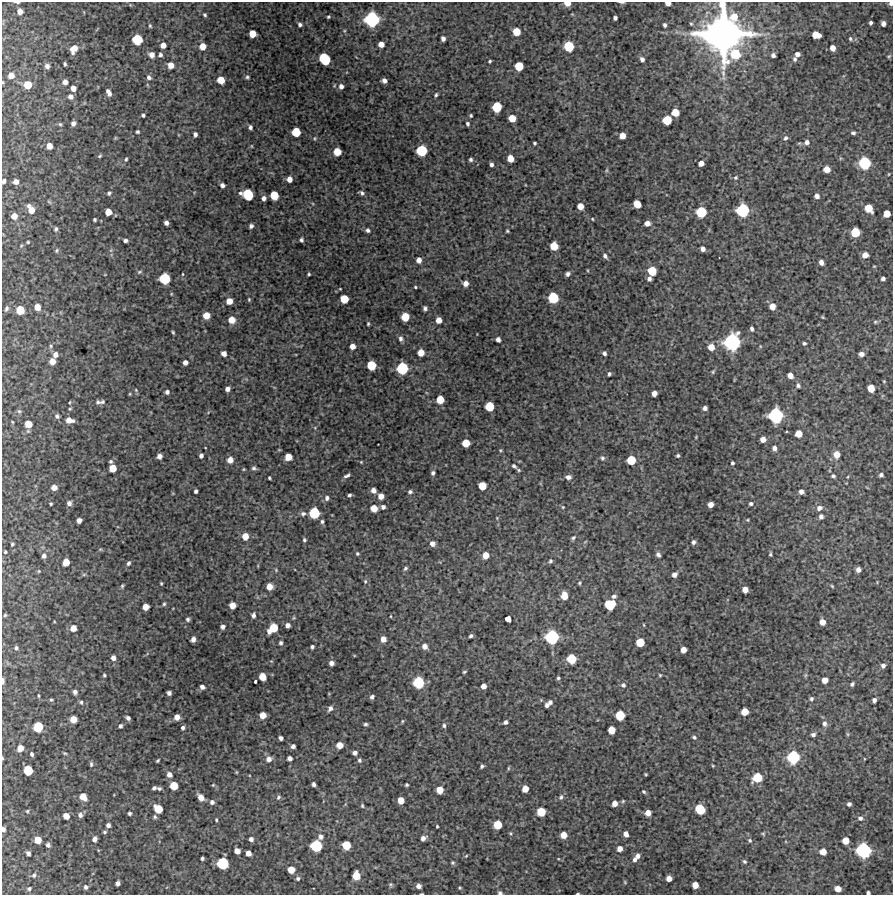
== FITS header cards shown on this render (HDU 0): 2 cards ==
NAXIS1  =                  891 /FITS: X Dimension
NAXIS2  =                  893 /FITS: Y Dimension

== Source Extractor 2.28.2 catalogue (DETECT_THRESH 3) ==
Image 891 x 893 px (HDU 0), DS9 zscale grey, 1 PNG px = 1 image px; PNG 895 x 897 px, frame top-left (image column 1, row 893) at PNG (2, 2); no overlay
Background 4510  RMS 190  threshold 570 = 3 sigma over >= 5 px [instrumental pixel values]
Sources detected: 447; all 447 listed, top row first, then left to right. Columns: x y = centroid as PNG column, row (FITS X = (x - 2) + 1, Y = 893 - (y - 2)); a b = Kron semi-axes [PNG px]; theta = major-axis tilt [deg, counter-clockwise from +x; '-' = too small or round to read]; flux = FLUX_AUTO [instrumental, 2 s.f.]
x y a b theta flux
17 2 5 2 - 1.6e+04
622 2 6 2 -3 1.7e+04
567 3 6 4 -5 1.1e+05
668 3 5 3 - 7.7e+04
891 3 4 4 - 3.4e+04
20 11 5 5 - 7.8e+04
205 15 5 4 - 1.9e+04
328 17 3 3 - 1.4e+04
734 17 8 7 - 1.6e+05
615 18 4 4 - 3.2e+04
372 19 9 9 - 9.9e+05
871 23 4 3 - 2.6e+04
300 24 4 3 - 2.7e+04
883 24 5 4 - 4.9e+04
664 25 4 3 - 2.6e+04
150 26 4 3 - 1.5e+04
516 32 6 6 - 1.9e+05
723 33 30 29 - 6.9e+06
252 34 6 5 - 1.7e+05
816 35 7 5 -13 1.8e+05
443 39 4 4 - 4.5e+04
850 39 5 4 - 1.8e+04
137 40 7 7 - 4.2e+05
381 44 5 5 - 9.8e+04
163 45 5 5 - 8.0e+04
203 46 6 5 - 1.3e+05
569 46 7 7 - 4.0e+05
833 48 5 4 - 9.0e+04
74 49 9 7 58 1.2e+05
735 54 8 8 - 3.8e+05
797 54 5 4 - 5.2e+04
151 55 6 5 - 7.1e+04
160 55 4 4 - 2.8e+04
773 55 4 4 - 3.8e+04
889 56 6 4 44 1.6e+04
324 59 9 7 -60 6.0e+05
642 59 5 4 - 4.6e+04
795 59 6 5 - 2.8e+04
490 61 3 3 - 1.6e+04
65 64 4 3 - 1.9e+04
171 65 5 5 - 1.1e+05
47 66 5 5 - 4.8e+04
519 66 6 6 - 2.7e+05
11 75 6 6 - 9.5e+04
149 77 6 5 - 3.2e+04
247 77 5 4 - 2.1e+04
221 80 6 5 - 1.8e+05
384 81 5 4 - 5.4e+04
65 82 6 6 - 5.7e+04
27 85 6 6 - 2.2e+05
341 86 5 5 - 4.7e+04
73 88 5 4 - 9.0e+04
109 92 7 4 -64 6.2e+04
436 95 4 3 - 1.9e+04
70 97 6 5 - 5.4e+04
497 107 7 6 - 3.9e+05
675 112 6 6 - 1.9e+05
143 115 4 3 - 2.3e+04
471 115 3 3 - 1.5e+04
512 118 6 5 - 1.8e+05
667 120 6 6 - 3.1e+05
73 123 5 4 - 4.2e+04
60 124 5 5 - 1.8e+04
467 124 4 3 - 2.2e+04
250 127 4 3 - 3.2e+04
137 132 3 3 - 2.0e+04
296 132 6 6 - 3.1e+05
853 133 4 3 - 2.5e+04
195 134 4 4 - 3.9e+04
622 136 5 5 - 1.1e+05
115 138 6 4 72 1.2e+04
315 138 5 3 - 1.2e+04
785 138 6 5 - 3.3e+04
807 142 6 6 - 5.3e+04
535 143 3 3 - 1.8e+04
49 146 5 5 - 1.1e+05
252 146 4 3 - 8.7e+03
421 151 7 7 - 4.7e+05
337 152 6 6 - 1.9e+05
100 156 5 4 - 1.7e+04
510 158 6 5 - 1.6e+05
126 159 4 3 - 1.8e+04
471 160 4 4 - 2.4e+04
701 163 5 4 - 8.2e+04
865 163 8 8 - 6.0e+05
491 165 4 3 - 3.2e+04
827 169 5 5 - 1.1e+05
607 170 6 4 71 1.7e+04
735 178 5 5 - 2.0e+04
289 179 5 4 - 8.6e+04
4 181 4 4 - 3.3e+04
16 182 5 4 - 6.5e+04
222 185 4 4 - 4.3e+04
109 193 5 4 - 2.3e+04
362 193 5 3 - 2.8e+04
248 194 8 7 - 5.0e+05
274 195 6 6 - 2.5e+05
817 196 5 4 - 5.7e+04
264 198 4 4 - 4.3e+04
637 204 6 5 - 2.0e+05
580 206 5 5 - 1.3e+05
869 208 7 5 -53 2.2e+05
31 209 8 5 -61 1.3e+05
743 210 9 8 - 7.2e+05
108 212 5 5 - 1.3e+05
701 212 7 7 - 4.1e+05
887 214 5 5 - 1.5e+05
14 216 5 5 - 1.1e+05
592 219 3 3 - 1.1e+04
95 220 3 3 - 2.0e+04
166 223 4 4 - 4.9e+04
647 223 5 4 - 6.8e+04
251 226 4 4 - 3.4e+04
56 229 5 4 - 2.3e+04
368 230 5 4 - 2.9e+04
507 231 3 3 - 1.5e+04
855 232 7 6 - 3.3e+05
125 240 4 3 - 3.3e+04
301 240 4 4 - 2.6e+04
28 242 3 3 - 1.3e+04
554 246 6 6 - 2.4e+05
703 249 4 4 - 5.1e+04
57 250 6 4 72 1.7e+04
865 255 5 5 - 9.3e+04
605 256 7 5 -55 3.5e+04
419 260 5 4 - 7.2e+04
821 262 5 4 - 5.9e+04
652 271 6 6 - 2.7e+05
139 272 6 4 17 2.0e+04
183 274 3 2 - 1.0e+04
309 274 3 3 - 1.6e+04
568 274 4 4 - 3.7e+04
883 278 4 4 - 3.2e+04
164 279 7 7 - 5.0e+05
649 279 5 4 - 4.1e+04
465 283 5 5 - 6.9e+04
415 287 3 2 - 1.3e+04
553 298 7 7 - 4.6e+05
249 299 4 3 - 1.3e+04
344 299 6 6 - 2.4e+05
229 301 5 5 - 1.1e+05
772 306 6 5 - 1.1e+05
37 307 5 5 - 1.2e+05
425 308 4 4 - 3.1e+04
6 309 6 4 59 2.5e+04
20 310 6 6 - 2.5e+05
206 316 5 5 - 1.4e+05
405 317 6 6 - 2.4e+05
822 317 4 3 - 1.2e+04
231 320 5 5 - 1.5e+05
439 320 5 5 - 1.0e+05
875 322 6 4 -20 1.9e+04
368 324 3 3 - 1.5e+04
752 329 5 4 - 3.1e+04
173 332 4 2 - 1.5e+04
400 339 6 5 - 3.7e+04
498 339 4 4 - 5.1e+04
732 342 11 10 - 1.2e+06
804 343 4 4 - 2.3e+04
51 346 5 5 - 2.0e+04
352 346 5 4 - 8.7e+04
760 346 5 3 - 1.1e+04
711 347 6 6 - 1.3e+05
224 353 5 4 - 6.8e+04
421 353 5 5 - 1.3e+05
604 353 4 4 - 3.3e+04
861 354 5 4 - 5.7e+04
55 355 6 5 - 6.2e+04
52 361 5 5 - 1.1e+05
185 362 4 4 - 5.5e+04
371 365 6 6 - 3.2e+05
402 368 8 7 - 5.8e+05
713 372 5 4 - 1.5e+04
609 374 4 3 - 2.5e+04
790 375 5 5 - 8.6e+04
884 381 3 3 - 1.1e+04
798 385 6 5 - 3.1e+04
871 388 6 5 - 1.8e+05
227 389 4 4 - 5.5e+04
136 390 5 3 - 1.2e+04
167 392 4 4 - 3.5e+04
654 393 5 4 - 7.4e+04
130 394 4 3 - 1.2e+04
440 399 6 5 - 2.0e+05
70 402 4 2 - 1.0e+04
98 402 7 6 - 3.4e+04
102 402 6 5 - 2.4e+04
489 406 6 6 - 3.1e+05
705 408 4 4 - 4.2e+04
70 409 5 4 - 1.5e+04
19 411 5 5 - 2.2e+04
57 416 5 5 - 3.3e+04
776 416 10 9 - 9.2e+05
70 420 9 6 -6 9.1e+04
28 424 6 5 - 1.5e+05
798 434 5 5 - 1.6e+05
763 439 5 5 - 9.1e+04
466 443 6 6 - 2.1e+05
774 448 5 5 - 4.6e+04
500 450 4 4 - 1.3e+04
837 454 7 6 - 1.3e+05
678 455 3 3 - 2.1e+04
159 456 5 4 - 5.9e+04
201 456 4 4 - 3.7e+04
288 457 6 5 - 1.5e+05
602 458 5 5 - 2.5e+04
230 460 5 5 - 9.9e+04
631 460 6 6 - 3.2e+05
110 461 4 4 - 2.0e+04
361 462 4 3 - 1.1e+04
732 463 4 3 - 2.4e+04
514 466 6 4 -39 2.2e+04
113 468 6 5 - 1.8e+05
254 468 6 4 -9 2.7e+04
519 470 5 4 - 1.4e+04
433 473 5 4 - 3.1e+04
881 475 4 4 - 3.1e+04
347 476 7 3 27 3.1e+04
833 476 5 4 - 2.3e+04
568 477 6 5 - 5.2e+04
269 478 3 3 - 1.6e+04
482 486 6 6 - 2.1e+05
54 488 5 5 - 8.5e+04
373 490 5 5 - 6.3e+04
196 491 4 3 - 3.0e+04
410 492 6 5 - 2.9e+04
801 492 4 4 - 5.5e+04
349 495 4 3 - 2.3e+04
381 496 5 5 - 9.4e+04
327 498 6 5 - 3.8e+04
69 503 5 5 - 4.6e+04
51 504 3 3 - 1.6e+04
751 504 5 4 - 2.5e+04
710 505 5 5 - 8.6e+04
383 507 5 4 - 4.0e+04
563 507 4 4 - 1.1e+04
374 508 5 5 - 1.5e+05
819 508 7 6 - 5.5e+04
314 513 7 7 - 4.9e+05
303 514 7 6 - 3.4e+04
821 516 5 4 - 4.2e+04
79 520 5 4 - 5.8e+04
747 520 4 3 - 1.2e+04
322 521 5 4 - 2.5e+04
245 536 6 6 - 1.3e+05
573 538 6 5 - 2.5e+04
304 540 4 3 - 2.0e+04
693 542 5 4 - 3.6e+04
12 544 3 3 - 1.5e+04
432 544 5 5 - 6.0e+04
100 549 6 4 -18 1.5e+04
5 552 3 3 - 1.5e+04
357 554 3 3 - 1.6e+04
770 554 5 3 - 1.8e+04
486 555 6 5 - 1.3e+05
658 555 6 4 -56 4.1e+04
44 556 6 5 - 4.2e+04
550 561 5 5 - 2.3e+04
66 562 6 5 - 1.5e+05
128 563 6 5 - 2.8e+04
405 568 5 4 - 2.1e+04
276 570 5 4 - 1.3e+04
858 570 4 4 - 6.1e+04
39 571 4 4 - 1.3e+04
84 574 6 4 19 1.6e+04
674 575 5 5 - 5.9e+04
365 581 5 4 - 1.6e+04
161 583 3 3 - 1.4e+04
579 583 4 4 - 1.6e+04
122 586 6 4 80 1.7e+04
832 586 5 3 - 1.3e+04
269 587 5 5 - 1.2e+05
745 589 5 5 - 9.9e+04
564 596 6 5 - 1.5e+05
614 596 6 5 - 3.2e+04
164 604 5 4 - 1.8e+04
610 604 8 7 - 4.4e+05
232 605 5 5 - 1.1e+05
146 607 5 5 - 1.2e+05
5 615 4 3 - 1.4e+04
253 615 5 4 - 3.9e+04
391 616 4 2 - 8.6e+03
188 619 4 4 - 2.5e+04
508 619 5 5 - 8.0e+04
822 622 5 5 - 9.6e+04
288 625 4 4 - 5.4e+04
644 625 5 3 - 1.1e+04
223 627 4 4 - 3.8e+04
73 628 6 5 - 1.0e+05
273 628 9 6 43 3.0e+05
471 636 4 3 - 2.7e+04
552 637 9 9 - 8.2e+05
193 639 5 4 - 5.3e+04
383 639 5 5 - 8.6e+04
640 642 6 6 - 2.6e+05
281 643 4 3 - 2.4e+04
425 646 6 5 - 7.2e+04
312 647 4 3 - 2.6e+04
16 648 4 4 - 2.5e+04
683 650 5 5 - 9.2e+04
113 658 5 5 - 6.1e+04
571 659 7 6 - 3.4e+05
331 663 4 4 - 5.3e+04
883 665 5 5 - 4.0e+04
464 672 4 3 - 1.5e+04
104 675 4 3 - 1.7e+04
660 675 4 4 - 1.4e+04
806 675 6 4 70 1.6e+04
262 677 6 5 - 1.7e+05
558 678 4 4 - 1.9e+04
825 680 5 5 - 9.3e+04
3 681 7 3 88 3.3e+04
255 682 3 2 - 1.9e+04
418 682 8 7 - 5.4e+05
852 684 5 4 - 2.6e+04
623 685 6 5 - 3.3e+04
483 686 5 4 - 7.6e+04
202 687 5 4 - 4.9e+04
75 692 5 4 - 4.3e+04
169 693 4 4 - 3.9e+04
38 696 5 3 - 1.2e+04
372 697 5 4 - 3.7e+04
811 699 5 5 - 2.5e+04
51 700 4 3 - 1.6e+04
874 700 4 4 - 4.0e+04
81 702 5 4 - 2.1e+04
550 702 6 6 - 3.8e+04
547 705 5 5 - 3.9e+04
330 708 6 4 56 4.3e+04
745 712 6 5 - 1.6e+05
263 715 5 5 - 1.3e+05
620 715 7 6 - 3.4e+05
177 717 5 5 - 8.6e+04
128 718 4 4 - 3.5e+04
73 719 5 5 - 1.4e+05
402 721 4 4 - 1.2e+04
505 722 5 4 - 3.3e+04
366 724 4 4 - 2.3e+04
824 724 7 6 - 4.7e+04
120 726 4 3 - 2.8e+04
444 726 5 5 - 2.5e+04
38 727 7 6 - 3.6e+05
183 728 4 3 - 2.6e+04
611 730 6 5 - 1.6e+05
847 734 6 3 -70 1.4e+04
813 735 5 5 - 3.3e+04
694 737 5 4 - 2.2e+04
281 738 4 4 - 4.1e+04
339 745 5 5 - 1.2e+05
293 746 4 4 - 3.8e+04
20 748 5 5 - 1.2e+05
65 753 5 3 - 1.5e+04
355 753 4 4 - 4.7e+04
32 754 4 3 - 2.6e+04
793 757 9 9 - 6.7e+05
2 758 4 3 - 1.1e+04
290 758 4 4 - 4.7e+04
269 759 7 6 - 6.3e+04
359 760 5 5 - 2.4e+04
158 761 4 2 - 1.5e+04
91 764 7 4 -77 2.3e+04
482 766 4 3 - 2.3e+04
713 766 4 3 - 1.1e+04
508 768 6 4 89 1.3e+04
28 770 7 6 - 3.3e+05
236 772 5 3 - 1.1e+04
646 774 3 2 - 1.2e+04
169 775 6 5 - 6.2e+04
757 777 7 6 - 3.3e+05
314 784 4 3 - 3.2e+04
407 785 3 3 - 1.8e+04
174 786 6 5 - 2.2e+05
154 788 5 3 - 2.6e+04
159 789 4 4 - 2.2e+04
525 789 5 5 - 1.4e+05
440 790 6 5 - 1.6e+05
644 792 4 4 - 1.8e+04
83 797 7 6 - 1.3e+05
201 797 6 5 - 9.9e+04
278 797 7 4 46 2.3e+04
561 797 7 5 62 3.0e+04
401 800 6 5 - 1.3e+05
623 801 5 4 - 1.5e+04
212 802 5 5 - 4.0e+04
615 803 5 4 - 7.9e+04
849 804 4 4 - 3.8e+04
362 806 5 4 - 1.7e+04
158 809 7 6 - 2.6e+05
700 809 7 6 - 4.2e+05
27 811 4 3 - 1.3e+04
541 812 6 6 - 2.6e+05
129 813 4 4 - 2.5e+04
648 813 5 5 - 9.6e+04
80 815 5 5 - 4.3e+04
66 816 5 5 - 1.0e+05
155 817 6 5 - 2.3e+04
860 818 6 6 - 4.5e+04
216 820 3 3 - 1.4e+04
108 825 4 4 - 4.3e+04
497 825 6 6 - 2.5e+05
437 826 3 2 - 1.3e+04
3 829 4 3 - 3.6e+04
104 832 5 4 - 1.9e+04
626 834 5 4 - 6.4e+04
763 834 5 4 - 1.5e+04
563 835 5 5 - 1.3e+05
321 837 8 6 84 5.5e+04
423 838 6 4 39 5.4e+04
95 839 5 4 - 5.2e+04
251 839 4 4 - 4.3e+04
38 840 5 5 - 1.5e+05
750 840 5 4 - 2.0e+04
845 841 5 5 - 1.5e+05
48 845 4 4 - 3.5e+04
346 845 6 6 - 2.7e+05
316 846 8 7 - 5.5e+05
620 849 5 5 - 8.0e+04
863 850 10 9 - 1.0e+06
237 851 5 5 - 9.4e+04
823 852 6 5 - 1.3e+05
28 853 4 4 - 3.7e+04
248 853 5 5 - 8.3e+04
466 856 4 3 - 1.1e+04
638 856 6 6 - 5.2e+04
202 858 4 3 - 2.1e+04
635 859 5 5 - 4.3e+04
744 861 5 4 - 2.0e+04
223 863 8 7 - 5.6e+05
453 863 5 5 - 1.9e+04
291 870 5 5 - 1.5e+05
34 875 7 5 61 2.7e+04
356 876 7 6 - 2.3e+05
298 878 5 5 - 2.8e+04
669 878 5 5 - 8.9e+04
625 882 5 4 - 1.2e+04
118 883 5 4 - 4.8e+04
391 884 6 5 - 1.9e+04
695 885 5 5 - 1.2e+05
418 886 5 4 - 5.4e+04
86 887 6 5 - 3.3e+04
460 888 4 4 - 1.3e+04
29 889 5 4 - 2.3e+04
838 889 5 5 - 1.0e+05
500 893 5 4 - 2.4e+04
868 893 4 3 - 2.5e+04
422 894 4 2 - 1.3e+04
578 894 3 2 - 1.3e+04
At the frame edge (FLAGS 8, measured only in part): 15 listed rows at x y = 17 2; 622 2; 567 3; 668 3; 891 3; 723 33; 11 75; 4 181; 3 681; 2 758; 3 829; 500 893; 868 893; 422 894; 578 894